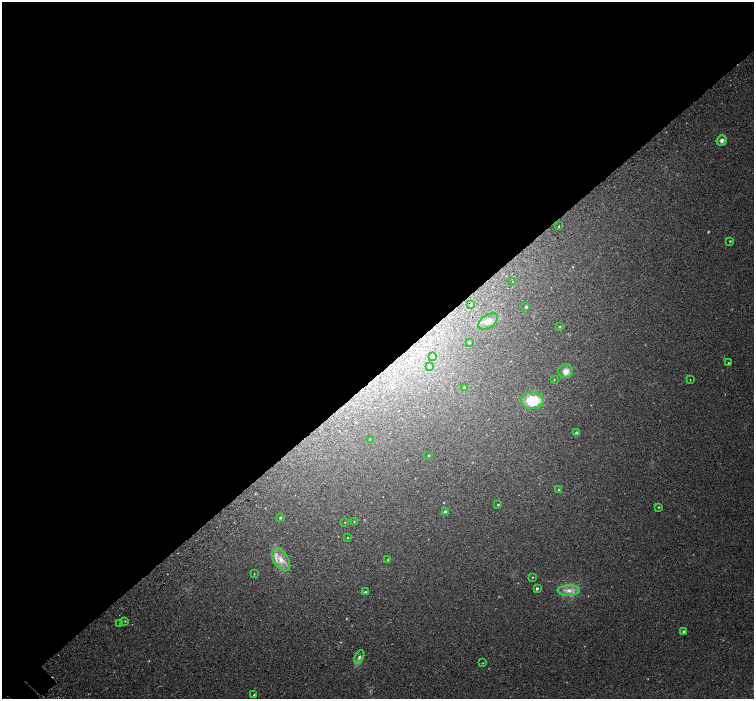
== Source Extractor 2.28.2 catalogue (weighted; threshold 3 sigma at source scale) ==
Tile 2 of 4 x 4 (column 2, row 1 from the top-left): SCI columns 1573-3076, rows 4485-5878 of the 6147 x 6119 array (HDU 1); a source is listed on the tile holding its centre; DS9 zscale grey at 2 x 2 block average (1 PNG px = mean of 2 x 2 image px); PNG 756 x 701 px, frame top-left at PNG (2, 2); each listed source drawn as its Kron ellipse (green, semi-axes under 4 px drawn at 4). Shown black and unused: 54% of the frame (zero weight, under 2 of 3 exposures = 4% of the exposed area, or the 3 px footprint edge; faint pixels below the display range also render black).
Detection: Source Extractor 2.28.2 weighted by HDU 2 'WHT'; one run over the whole footprint, this tile lists its part. Background 0.0488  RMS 0.012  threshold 0.0518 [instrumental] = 3 sigma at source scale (4.5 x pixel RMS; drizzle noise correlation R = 1.50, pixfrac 1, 0.0396/0.0396 arcsec/px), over >= 5 px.
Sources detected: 45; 3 too faint to see at this stretch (2 x 2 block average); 1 cosmic-ray / hot-pixel residue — neither listed nor drawn; the other 41 listed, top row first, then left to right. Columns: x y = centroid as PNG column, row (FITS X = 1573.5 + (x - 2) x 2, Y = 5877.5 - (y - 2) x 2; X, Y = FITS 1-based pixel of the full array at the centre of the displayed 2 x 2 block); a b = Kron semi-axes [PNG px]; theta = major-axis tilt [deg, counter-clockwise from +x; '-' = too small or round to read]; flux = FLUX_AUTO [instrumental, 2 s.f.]
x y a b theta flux
722 140 5 5 - 9
559 226 2 2 - 7.3
730 241 2 2 - 2.1
512 281 2 2 - 10
471 304 2 2 - 8.7
526 307 3 2 - 3.7
488 321 11 6 37 19
560 326 3 2 - 1.8
469 342 3 2 - 2.2
433 357 4 3 - 2.9
728 363 3 2 - 2.3
429 367 4 2 - 2.3
566 371 7 7 - 17
554 380 2 2 - 1.1
690 380 2 2 - 0.98
465 388 3 3 - 4.8
533 400 11 8 3 68
577 433 3 3 - 8.5
370 440 3 2 - 1.2
428 455 2 2 - 1.7
559 490 3 3 - 2.5
498 505 3 2 - 2
658 507 3 2 - 2
445 512 4 3 - 5.6
280 518 3 2 - 3.1
354 521 2 2 - 0.97
345 522 2 2 - 1.1
348 537 2 2 - 1.2
281 560 12 7 -57 26
388 560 3 2 - 2.6
254 574 2 2 - 1.1
532 577 3 2 - 1.7
537 588 3 2 - 4.3
569 590 11 5 2 17
365 592 3 3 - 4.3
125 621 2 2 - 1.7
120 623 2 2 - 1.2
683 631 3 3 - 4.1
359 657 7 4 64 7.5
483 663 3 2 - 1.2
254 695 2 2 - 9.4
Overlapping masked pixels (flux is a lower limit): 1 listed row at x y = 471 304